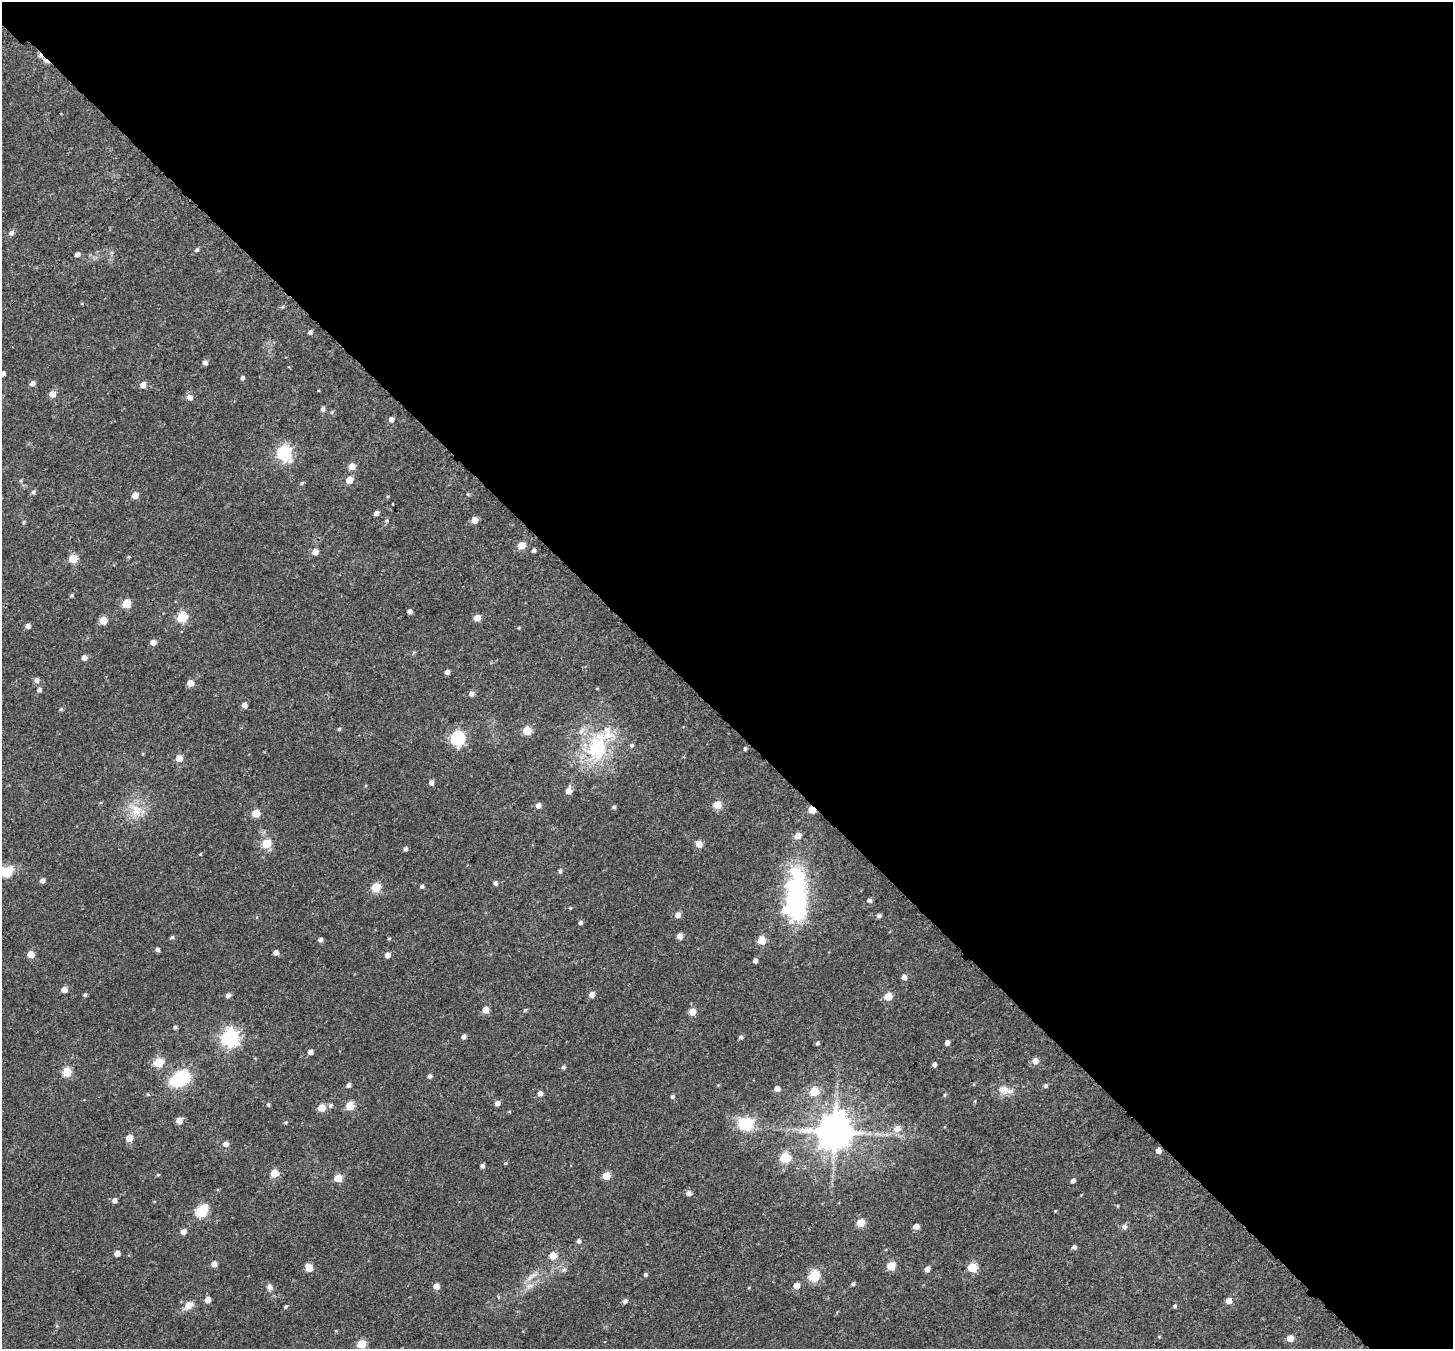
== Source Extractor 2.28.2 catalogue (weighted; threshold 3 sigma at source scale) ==
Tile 2 of 2 x 2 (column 2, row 1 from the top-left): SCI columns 1649-3099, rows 1581-2927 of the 3261 x 3255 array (HDU 1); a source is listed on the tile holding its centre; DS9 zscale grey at full resolution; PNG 1455 x 1351 px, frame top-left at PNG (2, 2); no overlay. Shown black and unused: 53% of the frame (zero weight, under 3 of 4 exposures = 18% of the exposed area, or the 3 px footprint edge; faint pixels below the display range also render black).
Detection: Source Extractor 2.28.2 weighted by HDU 2 'WHT'; one run over the whole footprint, this tile lists its part. Background 0.04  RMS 0.006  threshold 0.0271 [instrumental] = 3 sigma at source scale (4.5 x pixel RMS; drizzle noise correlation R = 1.50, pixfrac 1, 0.0396/0.0396 arcsec/px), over >= 5 px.
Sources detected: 180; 3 inside a brighter object's white glare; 1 cosmic-ray / hot-pixel residue — not listed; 2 inside a brighter listed object's ellipse — not listed separately; the other 174 listed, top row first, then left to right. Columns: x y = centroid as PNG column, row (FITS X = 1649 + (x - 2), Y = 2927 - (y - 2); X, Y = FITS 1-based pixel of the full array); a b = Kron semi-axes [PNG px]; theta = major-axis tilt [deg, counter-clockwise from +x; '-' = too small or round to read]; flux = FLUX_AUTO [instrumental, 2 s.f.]
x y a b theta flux
11 233 6 6 - 2
197 250 5 5 - 1
77 254 5 5 - 1.9
282 307 5 5 - 0.7
310 332 5 4 - 1.7
205 363 5 5 - 2
3 373 4 4 - 2
242 378 5 4 - 1.5
32 383 5 4 - 3
143 385 5 5 - 4.2
52 394 5 5 - 5.7
190 397 5 5 - 3.7
323 409 5 4 - 1.6
332 412 5 3 - 0.65
391 420 5 5 - 2.6
284 453 7 6 - 100
352 466 5 5 - 6.7
349 480 5 5 - 9.1
302 483 5 4 - 0.78
33 492 5 5 - 1.3
135 495 5 5 - 6.6
376 513 5 4 - 2.5
386 520 6 5 - 0.83
475 520 5 5 - 5.9
24 522 6 3 70 0.64
521 545 5 5 - 11
534 550 4 4 - 1.5
315 552 5 5 - 4.9
73 559 5 5 - 18
72 595 4 4 - 0.84
126 604 5 5 - 20
410 611 4 4 - 2.5
182 617 5 5 - 36
477 618 5 4 - 7.4
103 621 5 5 - 13
28 626 5 4 - 2.6
519 628 4 3 - 0.55
153 642 5 4 - 4
84 658 4 4 - 3.8
447 672 4 4 - 2.5
36 680 5 5 - 2.5
190 683 5 4 - 7
39 690 5 5 - 2
471 694 5 5 - 2.3
244 705 4 4 - 3.7
61 709 5 5 - 0.83
339 729 4 4 - 0.75
527 731 5 5 - 23
458 738 6 6 - 100
632 745 5 5 - 1.1
597 747 45 28 78 46
745 749 5 3 - 0.79
179 758 5 5 - 9
431 782 5 4 - 2.3
569 791 6 5 - 6.1
538 805 5 5 - 3.2
717 805 5 5 - 16
614 807 4 4 - 1.2
136 810 18 16 -38 11
812 810 5 4 - 8.4
256 813 5 5 - 13
797 836 5 5 - 5.4
266 844 5 5 - 20
699 844 5 5 - 7.6
405 849 4 4 - 1.6
200 854 4 3 - 0.4
560 871 5 4 - 1.3
7 873 17 10 56 8.6
42 880 5 4 - 2.4
495 883 5 5 - 1.5
800 884 48 25 79 72
422 886 4 4 - 1.4
376 888 5 5 - 27
869 900 5 5 - 1.8
570 908 5 3 - 0.48
678 915 5 5 - 3.5
879 915 5 4 - 1.7
580 923 4 4 - 1.7
680 936 5 4 - 5
172 937 5 4 - 0.99
389 938 5 3 - 0.49
320 940 4 4 - 2.1
761 940 5 5 - 20
158 949 4 4 - 1.8
276 952 4 4 - 2.9
31 954 5 5 - 10
387 955 5 4 - 3.7
755 960 4 4 - 1.9
904 977 4 4 - 3.6
64 990 5 4 - 5
592 994 5 4 - 4.5
85 995 4 4 - 1
228 995 5 5 - 2.2
888 996 5 5 - 14
486 1010 5 5 - 7
525 1010 4 4 - 0.76
692 1012 5 5 - 8.6
175 1027 4 4 - 1
464 1036 5 4 - 2.1
230 1037 7 6 - 200
740 1037 5 4 - 1.4
817 1043 5 4 - 1
947 1043 4 4 - 2.8
310 1052 5 4 - 2.9
1035 1061 5 5 - 5.6
158 1062 5 5 - 28
934 1064 4 4 - 1.7
563 1067 5 4 - 1.1
67 1072 5 5 - 23
429 1076 5 4 - 1.6
180 1079 23 15 27 28
348 1085 5 4 - 1.7
1045 1085 5 5 - 1.3
777 1088 5 5 - 3.8
1005 1090 21 11 -13 5.9
814 1091 5 5 - 17
540 1093 4 4 - 3.3
945 1095 5 4 - 0.78
672 1096 5 4 - 1.2
497 1103 5 4 - 2.8
268 1104 5 4 - 0.9
330 1105 6 5 - 1.1
350 1106 5 5 - 20
321 1108 5 5 - 13
179 1120 5 5 - 7.1
286 1123 5 4 - 0.78
745 1124 18 15 5 20
897 1129 10 9 - 3.7
835 1132 10 10 - 1500
129 1138 5 5 - 7.1
225 1144 5 5 - 3.5
1158 1151 4 4 - 3.8
785 1158 5 5 - 35
505 1163 4 4 - 0.59
482 1166 4 4 - 1.8
274 1173 5 5 - 14
158 1175 4 4 - 0.62
606 1176 5 5 - 13
338 1178 5 5 - 12
1073 1181 4 4 - 1.9
688 1193 6 5 - 2.8
114 1200 5 5 - 2.4
1118 1206 5 3 - 0.47
201 1211 8 5 48 51
860 1223 5 5 - 14
916 1226 5 4 - 3.7
1124 1227 6 5 - 1.9
183 1232 5 5 - 3.9
579 1241 5 4 - 1.8
1074 1247 5 5 - 1.8
117 1253 4 4 - 4.1
553 1255 5 5 - 11
214 1264 5 5 - 4.3
891 1266 5 5 - 18
972 1267 5 5 - 22
309 1268 6 5 - 9.3
927 1269 5 5 - 3.3
564 1270 7 4 19 1
645 1274 4 4 - 0.98
531 1276 19 5 41 3.7
814 1276 5 5 - 45
853 1284 4 4 - 1.3
436 1286 5 4 - 5.7
529 1286 10 6 18 3
796 1286 5 4 - 6
270 1287 9 7 -76 2.4
208 1300 5 5 - 4.3
625 1301 5 5 - 1.9
1229 1301 5 5 - 4.9
189 1305 9 7 31 5.8
286 1306 5 4 - 0.91
1175 1306 4 4 - 0.92
1290 1338 5 4 - 7.8
361 1344 5 5 - 20
Overlapping masked pixels (flux is a lower limit): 2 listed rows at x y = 812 810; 1158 1151
Isophote crosses this tile's border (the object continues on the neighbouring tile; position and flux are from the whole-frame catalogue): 1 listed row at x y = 3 373